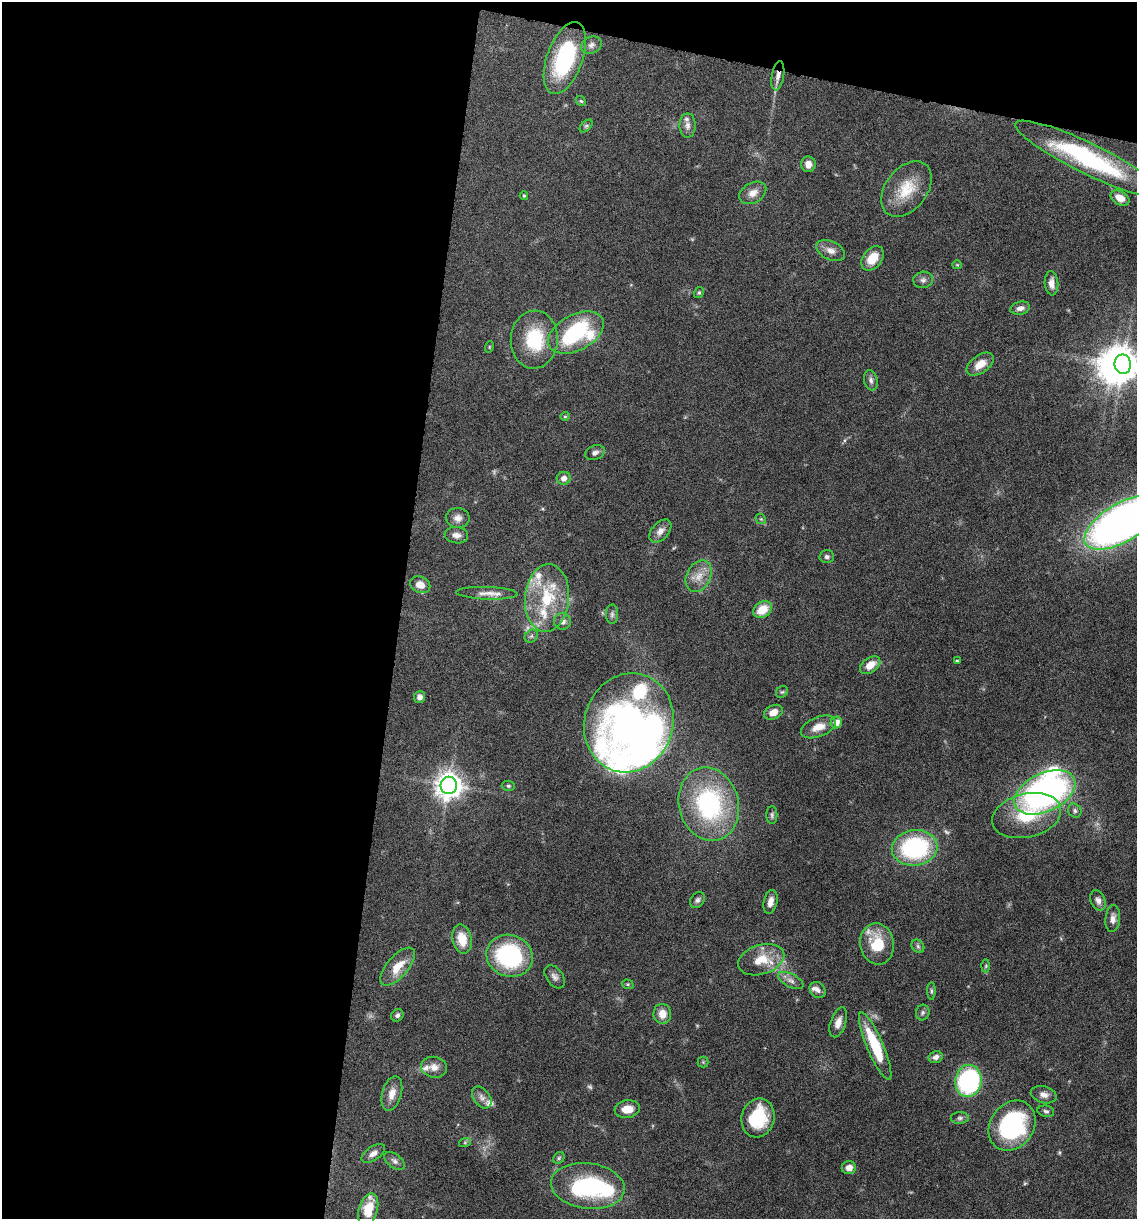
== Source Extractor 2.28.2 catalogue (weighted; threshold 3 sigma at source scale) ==
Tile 1 of 4 x 4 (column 1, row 1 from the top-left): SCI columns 236-1370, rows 3652-4868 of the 4893 x 4871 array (HDU 1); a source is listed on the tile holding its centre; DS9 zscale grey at full resolution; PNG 1139 x 1221 px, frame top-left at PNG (2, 2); each listed source drawn as its Kron ellipse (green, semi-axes under 4 px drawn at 4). Shown black and unused: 39% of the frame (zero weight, under 10 of 20 exposures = <1% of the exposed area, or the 3 px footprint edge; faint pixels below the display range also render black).
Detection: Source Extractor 2.28.2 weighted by HDU 2 'WHT'; one run over the whole footprint, this tile lists its part. Background 0.0424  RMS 0.0026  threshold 0.0105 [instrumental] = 3 sigma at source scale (4.09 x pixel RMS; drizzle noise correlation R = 1.36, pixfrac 0.8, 0.05/0.05 arcsec/px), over >= 5 px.
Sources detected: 113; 1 too faint to see at this stretch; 4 inside a brighter object's white glare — neither listed nor drawn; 10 inside a brighter listed object's ellipse — not listed separately; the other 98 listed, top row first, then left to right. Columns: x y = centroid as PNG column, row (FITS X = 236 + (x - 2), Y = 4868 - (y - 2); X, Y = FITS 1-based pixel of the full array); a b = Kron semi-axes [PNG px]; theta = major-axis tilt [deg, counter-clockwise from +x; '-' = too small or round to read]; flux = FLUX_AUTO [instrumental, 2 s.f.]
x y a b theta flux
591 45 11 8 25 1.1
565 58 38 18 70 23
778 76 14 6 80 1.6
581 101 5 4 - 0.3
687 125 12 8 90 1.2
586 126 8 4 44 0.43
1089 159 82 15 -26 33
808 164 8 7 - 1.7
906 189 31 21 52 7.4
753 193 14 10 29 2
524 196 4 3 - 0.35
1120 198 10 6 -28 2.7
831 250 15 9 -25 1.7
873 258 14 9 51 4
957 265 5 4 - 0.25
923 280 10 8 11 0.9
1051 283 12 7 -87 1.6
699 292 5 4 - 0.35
1020 308 10 6 13 1.2
576 333 30 18 28 26
534 340 29 23 87 12
489 347 6 3 72 0.23
980 364 15 8 35 2.9
1123 364 10 8 -82 450
871 380 10 6 -76 0.83
565 416 4 4 - 0.27
595 453 10 7 23 0.87
564 478 7 6 - 1.3
458 518 12 10 -1 1.6
761 519 6 4 -43 0.37
1123 522 43 19 30 170
660 531 13 8 48 1.7
456 535 12 8 -8 1.4
827 557 7 6 - 0.61
699 576 17 12 63 3.1
420 585 10 8 -24 2.1
487 593 30 6 -2 2.2
547 598 34 22 85 13
762 610 10 7 36 4.4
612 614 9 6 89 0.64
563 621 8 8 - 1.1
531 636 7 6 - 0.5
957 661 4 4 - 0.32
870 665 11 7 36 3
782 692 6 5 - 0.36
420 697 6 5 - 1.1
773 712 10 7 25 2.1
629 723 50 44 71 78
836 723 6 5 - 2.1
818 727 18 10 22 3.1
449 785 8 8 - 250
508 786 6 5 - 0.41
1045 792 32 19 25 79
709 804 37 30 -75 32
1075 811 7 6 - 0.6
772 815 9 5 -90 0.53
1027 816 35 21 14 11
915 848 23 17 7 29
697 900 9 6 55 0.7
1098 900 10 7 -66 1.1
770 902 12 7 77 1.6
1113 919 13 7 85 1.4
462 939 15 9 -77 4.5
877 944 20 17 -81 8.1
918 946 7 5 -47 0.54
510 956 23 20 -19 26
761 960 24 14 18 5.7
986 966 6 4 88 0.36
398 967 23 10 49 4.4
555 977 13 8 -55 1.1
791 980 14 6 -27 1.2
628 984 6 4 -20 0.32
818 990 9 7 -46 1
931 991 9 4 -90 0.4
923 1013 8 6 74 0.61
662 1014 10 9 - 2.6
397 1015 6 6 - 0.58
838 1022 15 7 71 1.8
875 1046 36 8 -67 11
936 1057 7 6 - 1.2
703 1062 5 5 - 0.32
434 1067 13 10 -10 1.9
968 1081 16 13 81 36
392 1094 18 9 74 2.4
1044 1095 13 8 -15 1.4
482 1097 12 8 -54 1.3
627 1109 13 9 7 3
1046 1111 8 5 -11 0.56
758 1118 19 16 75 12
960 1118 9 6 0 0.61
1012 1126 27 21 54 28
465 1142 6 4 19 0.33
373 1153 13 7 35 1.3
559 1158 6 5 - 0.38
394 1161 12 6 -38 0.9
849 1168 7 6 - 1.7
588 1186 37 23 -7 27
368 1210 17 9 74 5.6
Overlapping masked pixels (flux is a lower limit): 1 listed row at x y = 778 76
Isophote crosses this tile's border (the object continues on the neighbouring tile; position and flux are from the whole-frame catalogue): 3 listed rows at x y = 1123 364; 1123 522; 368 1210